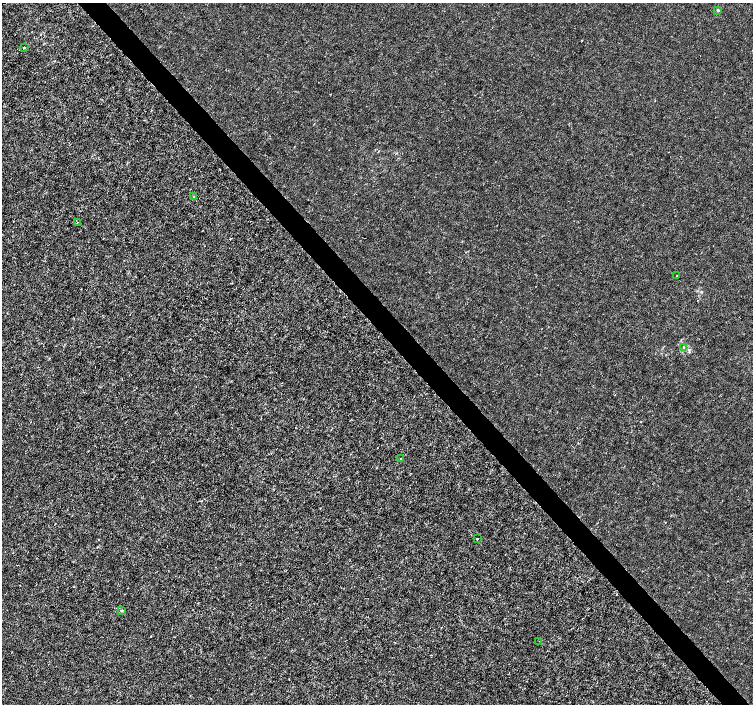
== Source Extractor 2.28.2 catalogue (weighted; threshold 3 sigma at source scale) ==
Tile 6 of 4 x 4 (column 2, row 2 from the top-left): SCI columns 1507-3007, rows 3020-4423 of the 6011 x 5972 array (HDU 1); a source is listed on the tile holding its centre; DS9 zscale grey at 2 x 2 block average (1 PNG px = mean of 2 x 2 image px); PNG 755 x 706 px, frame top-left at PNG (2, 3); each listed source drawn as its Kron ellipse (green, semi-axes under 4 px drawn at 4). Shown black and unused: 4% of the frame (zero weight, under 3 of 4 exposures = <1% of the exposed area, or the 3 px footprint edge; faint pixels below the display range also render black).
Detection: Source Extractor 2.28.2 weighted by HDU 2 'WHT'; one run over the whole footprint, this tile lists its part. Background -3.32e-04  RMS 0.0012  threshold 0.00538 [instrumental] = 3 sigma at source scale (4.5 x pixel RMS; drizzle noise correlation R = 1.50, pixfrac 1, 0.0396/0.0396 arcsec/px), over >= 5 px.
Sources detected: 10; all 10 listed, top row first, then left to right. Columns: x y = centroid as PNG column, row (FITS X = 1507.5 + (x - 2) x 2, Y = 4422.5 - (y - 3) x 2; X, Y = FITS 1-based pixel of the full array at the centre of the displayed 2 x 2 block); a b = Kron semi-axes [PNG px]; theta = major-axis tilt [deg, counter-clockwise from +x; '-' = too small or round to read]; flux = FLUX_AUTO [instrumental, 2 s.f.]
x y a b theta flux
718 10 4 3 - 0.32
24 47 2 2 - 0.29
194 196 4 2 - 0.19
77 222 2 2 - 0.11
677 276 2 2 - 0.11
684 347 4 3 - 0.45
401 459 2 2 - 0.14
477 539 2 2 - 0.47
122 611 3 3 - 0.35
539 641 2 2 - 0.11
Diffuse or blended objects may show on this block-average render without a row.